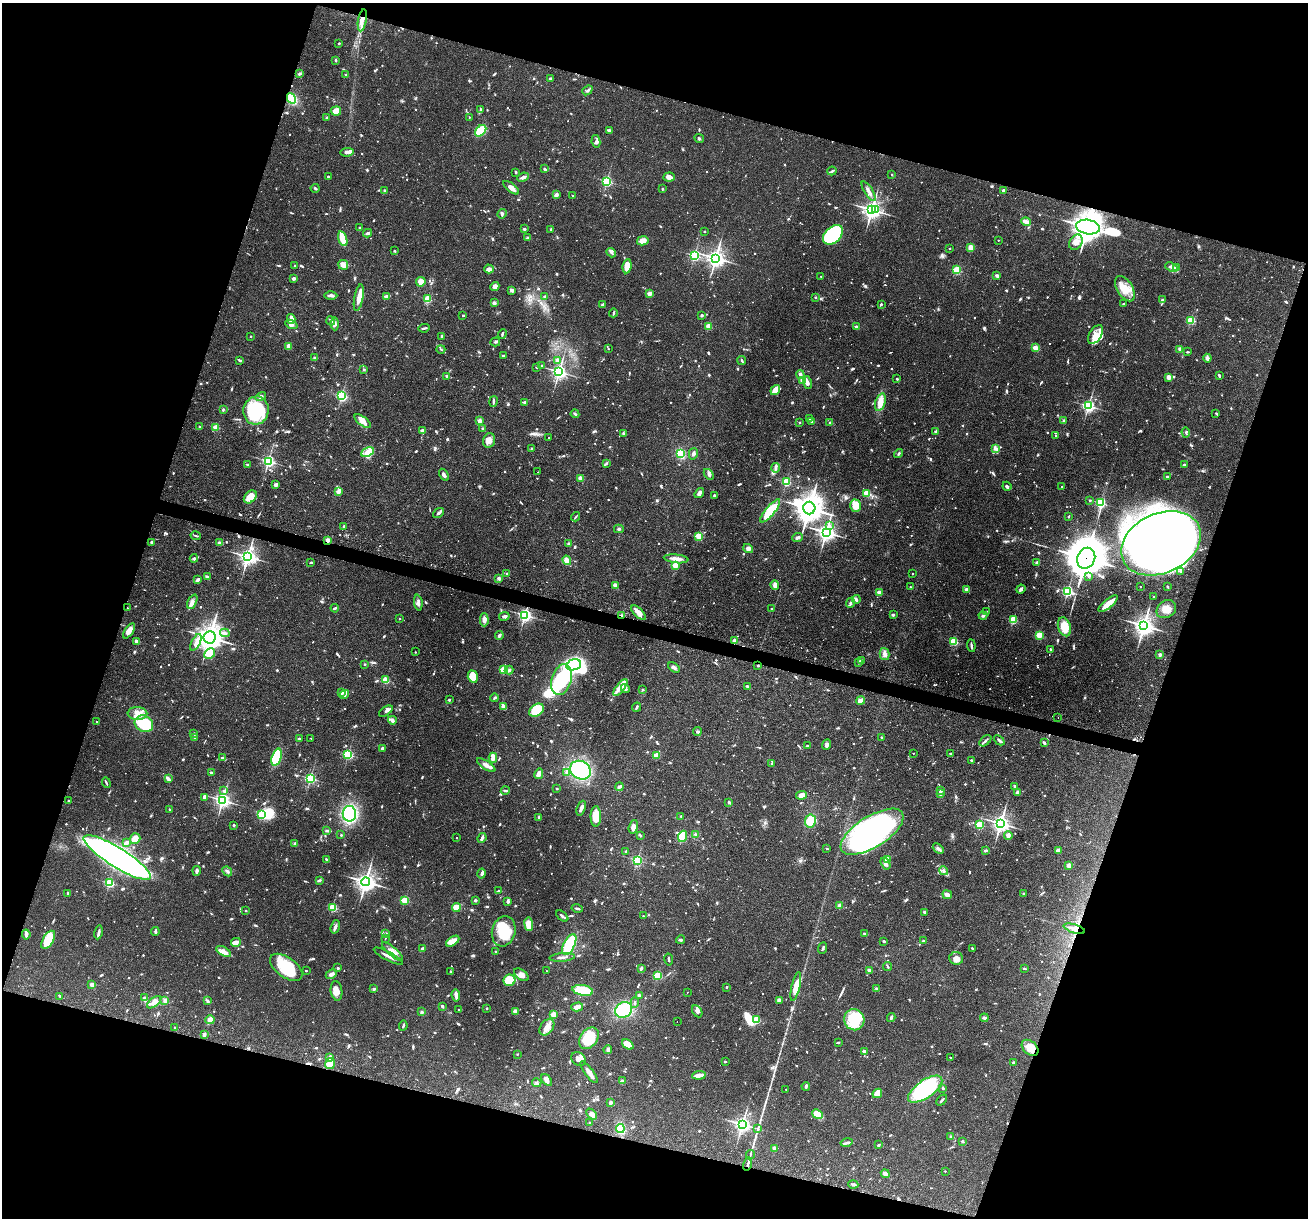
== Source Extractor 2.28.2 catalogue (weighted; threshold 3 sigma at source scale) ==
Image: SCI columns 1-5222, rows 252-5114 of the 5240 x 5301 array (HDU 1 of 3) = the unmasked area's bounding box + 8 px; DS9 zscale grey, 4 x 4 block average (1 PNG px = mean of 4 x 4 image px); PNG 1310 x 1220 px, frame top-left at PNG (2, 3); each listed source drawn as its Kron ellipse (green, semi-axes under 4 px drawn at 4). Shown black and unused: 36% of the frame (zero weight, under 3 of 4 exposures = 3% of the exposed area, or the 3 px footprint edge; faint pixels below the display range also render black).
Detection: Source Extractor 2.28.2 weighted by HDU 2 'WHT'. Background 0.0564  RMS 0.0032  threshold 0.0146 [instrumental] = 3 sigma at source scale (4.5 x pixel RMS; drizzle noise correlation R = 1.50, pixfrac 1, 0.05/0.05 arcsec/px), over >= 5 px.
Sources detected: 1602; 18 too faint to see at this stretch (4 x 4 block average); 14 inside a brighter object's white glare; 10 cosmic-ray / hot-pixel residue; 2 long thin detections or spike segments (spike, bleed or trail) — neither listed nor drawn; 39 coinciding with a brighter row at this scale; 64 inside a brighter listed object's ellipse — not listed separately; of the other 1455, all 500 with FLUX_AUTO >= 2.39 (the completeness limit of this list) listed and drawn (955 fainter detections not listed), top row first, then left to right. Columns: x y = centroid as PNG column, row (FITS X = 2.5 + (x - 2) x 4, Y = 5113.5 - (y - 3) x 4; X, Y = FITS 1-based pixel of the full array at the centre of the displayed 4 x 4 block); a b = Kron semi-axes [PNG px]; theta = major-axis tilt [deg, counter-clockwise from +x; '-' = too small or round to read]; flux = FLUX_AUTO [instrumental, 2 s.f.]
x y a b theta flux
362 20 11 2 81 11
339 43 2 2 - 4.7
336 60 3 2 - 2.5
299 74 3 2 - 4
346 75 4 2 - 2.5
551 78 4 2 - 3.8
587 90 5 2 - 4.1
291 98 5 4 - 70
481 110 3 2 - 5
336 111 5 4 - 22
469 117 2 2 - 3.6
326 118 3 2 - 2.8
609 130 3 2 - 2.6
481 131 6 4 46 67
699 138 5 2 - 2.8
596 141 6 4 -79 5.3
347 152 6 3 8 9.5
544 169 3 2 - 4
832 171 5 2 - 4.9
516 172 2 2 - 2.5
892 175 2 2 - 2.8
328 177 3 2 - 3.6
523 177 6 3 24 5.7
669 177 6 4 6 8.7
607 181 2 2 - 230
315 188 4 2 - 2.7
511 188 9 3 -39 11
662 189 2 2 - 3.2
385 190 3 2 - 3.6
1003 190 3 3 - 4.1
869 191 11 3 -58 10
556 195 3 2 - 8.2
572 196 2 2 - 2.7
876 209 3 2 - 21
872 210 4 3 - 840
502 214 5 3 - 3.7
1026 222 5 2 - 20
1088 227 12 7 -10 2800
360 228 2 2 - 8.5
524 229 3 3 - 2.7
551 229 2 2 - 4.9
705 231 2 2 - 2.6
368 233 4 2 - 4.4
833 235 11 8 43 180
527 237 3 2 - 2.6
343 239 8 3 -74 52
998 240 2 2 - 2.6
643 241 5 4 - 18
1076 242 8 6 60 16
971 247 3 3 - 17
949 248 2 2 - 4.9
394 251 2 2 - 2.5
611 253 5 2 - 4.3
694 255 2 2 - 250
716 258 3 3 - 900
343 265 5 5 - 15
295 266 2 2 - 3.9
627 266 7 4 82 21
1171 267 6 3 -22 7.4
1177 268 3 3 - 9
489 269 5 4 - 11
957 270 2 2 - 150
821 276 2 2 - 2.9
997 276 3 2 - 5.5
293 278 2 2 - 19
421 282 5 4 - 18
495 286 4 4 - 9.4
1125 289 14 7 -59 28
512 290 3 2 - 7.8
650 293 2 2 - 39
331 295 6 3 0 7
387 296 4 2 - 11
545 296 3 3 - 3.3
815 297 2 2 - 7.2
359 298 14 4 79 20
428 299 2 2 - 120
1162 300 2 2 - 6.1
494 303 2 2 - 22
603 304 3 2 - 5.8
881 304 2 2 - 2.6
1123 304 2 2 - 5.8
613 313 4 2 - 2.4
463 315 2 2 - 5.5
701 315 2 2 - 3.5
291 319 5 4 - 8.1
1191 320 2 2 - 140
331 321 4 2 - 3.5
291 324 6 4 -22 10
335 324 6 3 -87 7.1
709 326 2 2 - 64
856 326 2 2 - 7.5
424 328 5 2 - 3.3
502 334 5 2 - 3.1
1095 335 10 6 57 20
251 336 2 2 - 3.4
442 336 2 2 - 4.9
495 342 5 3 - 2.8
289 346 4 3 - 14
1035 348 2 2 - 55
441 349 4 2 - 2.4
608 349 2 2 - 2.4
1180 349 3 2 - 4.5
1187 352 3 2 - 2.4
503 356 2 2 - 12
314 358 3 2 - 2.7
1207 358 4 4 - 6.2
240 360 3 2 - 3.7
558 360 2 2 - 32
742 361 4 2 - 3
542 365 2 2 - 5.2
536 367 2 2 - 3.2
364 369 2 2 - 7.7
559 372 3 3 - 550
800 374 4 3 - 7.2
1219 375 4 2 - 3.4
447 376 2 2 - 17
1169 377 3 3 - 11
897 379 2 2 - 8.2
803 380 4 2 - 28
807 383 6 2 -76 12
775 390 5 2 - 32
342 395 2 2 - 220
261 397 5 4 - 6.5
493 401 5 2 - 3.6
525 402 3 2 - 3.2
880 402 9 5 71 21
1088 406 3 2 - 360
223 410 2 2 - 2.6
256 410 14 12 76 160
1216 413 2 2 - 4.6
575 414 4 2 - 2.5
810 419 2 2 - 6.9
363 421 9 4 -38 14
479 421 2 2 - 29
1064 421 4 3 - 2.4
799 422 2 2 - 4.6
812 422 2 2 - 8.7
830 423 2 2 - 6.2
199 427 2 2 - 5.5
216 427 2 2 - 74
483 428 2 2 - 5.7
422 431 2 2 - 27
936 432 4 2 - 3.2
1186 432 5 3 - 3.5
623 433 4 2 - 2.8
1056 436 2 2 - 2.6
549 438 2 2 - 5.2
489 440 7 5 74 14
531 448 2 2 - 3.4
996 449 3 2 - 3.5
367 452 7 4 24 19
899 453 5 2 - 2.9
681 454 4 3 - 51
693 454 6 3 77 6.9
268 461 2 2 - 410
606 463 4 2 - 2.7
248 465 2 2 - 3.9
1184 465 3 2 - 6.1
775 468 5 2 - 3.6
537 472 2 2 - 3.1
709 474 6 3 -50 5.2
444 475 6 3 -59 7
1167 476 3 2 - 2.6
580 478 2 2 - 46
786 482 2 2 - 180
276 485 3 2 - 9.3
1007 486 4 2 - 3.5
1061 487 2 2 - 2.4
338 492 2 2 - 23
699 493 5 3 - 9.1
867 493 2 2 - 93
714 495 3 2 - 3.1
250 497 7 5 47 28
1090 500 2 2 - 2.4
1100 503 2 2 - 250
855 506 6 5 - 32
809 508 6 6 - 2400
770 511 14 4 50 61
438 513 6 3 38 4.3
1068 516 3 2 - 2.5
576 517 5 2 - 2.5
344 526 2 2 - 2.7
830 526 3 2 - 2.8
619 529 5 3 - 2.9
826 532 3 3 - 880
196 536 5 2 - 2.6
699 536 2 2 - 110
797 537 5 3 - 5
328 540 2 2 - 33
152 542 2 2 - 4
220 543 2 2 - 31
1161 543 42 30 25 2500
569 544 2 2 - 19
748 549 5 4 - 6.9
248 557 4 3 - 740
194 558 4 3 - 3.3
1086 558 11 9 66 6800
676 559 12 4 -6 12
567 560 5 4 - 16
311 563 3 2 - 2.8
1037 563 2 2 - 21
675 565 2 2 - 80
1181 571 3 3 - 2.5
507 573 2 2 - 5.8
913 574 2 2 - 3.8
1088 576 2 2 - 2.9
207 577 3 2 - 6.5
499 578 3 2 - 6.8
198 580 4 2 - 6.5
615 585 3 2 - 12
775 585 5 3 - 9.8
910 587 2 2 - 2.8
1140 587 2 2 - 3.1
1167 587 3 2 - 2.5
966 589 2 2 - 17
1021 589 4 3 - 4.5
1068 591 3 2 - 340
879 593 2 2 - 53
1154 597 2 2 - 3.1
856 600 4 3 - 4
192 602 8 4 63 7.7
418 603 8 3 -84 5.9
851 603 5 3 - 3.6
1108 604 12 3 39 41
127 608 2 2 - 2.4
335 608 4 2 - 3.4
771 609 2 2 - 4.8
1166 609 10 8 35 21
986 611 2 2 - 2.8
639 613 9 4 -46 13
525 615 3 3 - 500
622 615 4 2 - 2.6
893 615 2 2 - 13
504 616 5 3 - 5.1
983 616 4 3 - 3.9
400 618 2 2 - 3.4
484 620 6 4 -89 9.9
1013 620 2 2 - 170
1144 625 4 4 - 1200
1064 627 9 6 -72 39
129 631 9 4 55 13
225 633 5 3 - 5.7
499 635 4 2 - 4.6
1039 635 2 2 - 130
210 637 6 6 - 1600
136 641 2 2 - 33
735 641 2 2 - 39
954 641 2 2 - 160
196 642 9 4 63 12
971 646 6 2 -84 4.3
1050 649 2 2 - 7
415 652 2 2 - 2.6
210 654 6 5 - 39
885 654 6 4 -75 8.4
1160 655 2 2 - 20
861 661 3 2 - 2.4
858 662 4 2 - 2.8
364 664 2 2 - 6.4
574 665 7 5 17 390
758 666 2 2 - 6
674 667 6 3 -35 5.3
503 670 2 2 - 85
509 670 4 2 - 5.3
473 676 6 5 - 31
386 680 2 2 - 120
561 680 16 9 74 150
748 686 4 2 - 4.4
620 687 10 3 53 14
625 688 4 3 - 5.3
643 690 2 2 - 8.6
342 693 3 2 - 7.2
344 694 5 2 - 4.4
495 698 4 2 - 2.6
449 700 2 2 - 7.9
860 701 4 3 - 17
503 707 4 2 - 13
636 707 5 2 - 3.4
536 710 8 5 36 46
386 711 8 3 34 7.2
137 713 10 6 -3 18
1058 718 2 2 - 3.3
392 720 4 3 - 6.5
96 722 2 2 - 3.6
144 724 9 8 - 130
697 731 4 2 - 2.6
194 734 2 2 - 3.9
882 737 2 2 - 10
195 738 3 2 - 3.1
311 738 2 2 - 2.4
299 739 2 2 - 13
999 740 6 2 -42 5.9
985 741 7 3 42 4.3
1044 743 2 2 - 6.3
827 745 5 2 - 4.4
807 746 2 2 - 2.7
382 748 3 2 - 3.2
913 753 2 2 - 2.6
950 753 2 2 - 7.5
348 754 2 2 - 260
657 755 4 3 - 13
223 757 4 2 - 2.4
276 757 9 5 72 81
493 758 5 2 - 19
972 760 2 2 - 3.2
772 763 3 2 - 2.6
486 765 10 4 -33 10
580 770 11 9 -30 140
211 773 3 2 - 3
566 773 4 3 - 3.7
539 774 5 4 - 9.6
310 778 2 2 - 260
168 779 4 2 - 8.4
106 783 5 2 - 2.5
619 787 4 2 - 5.4
1015 787 2 2 - 2.8
557 789 2 2 - 2.4
223 791 2 2 - 2.5
505 791 4 2 - 2.6
940 791 2 2 - 25
1017 792 4 3 - 2.8
940 794 3 2 - 2.6
801 795 5 3 - 17
205 797 3 3 - 10
68 800 2 2 - 2.5
223 800 3 3 - 580
729 802 2 2 - 5.8
581 808 8 3 69 7.9
169 809 2 2 - 3.9
262 814 2 2 - 110
349 814 8 7 - 210
596 816 10 5 90 35
681 816 2 2 - 3.6
539 817 3 3 - 3.7
810 821 6 5 - 39
1001 823 3 3 - 780
234 825 3 2 - 2.6
979 825 2 2 - 150
633 827 7 4 73 10
327 831 4 2 - 3
872 832 36 15 32 580
341 835 2 2 - 6.4
640 835 4 2 - 2.4
696 835 4 3 - 4.4
1008 835 4 3 - 9
682 836 6 4 69 43
456 838 2 2 - 3.4
482 838 5 3 - 4.4
135 839 5 5 - 21
126 843 3 2 - 9.8
294 843 4 3 - 3.2
827 848 2 2 - 4.2
938 849 6 3 -41 5.3
986 850 3 2 - 4.9
1058 850 4 3 - 9.7
626 851 2 2 - 3.7
117 858 39 9 -32 1300
887 859 4 3 - 14
326 860 3 2 - 3.8
637 860 2 2 - 270
885 864 6 4 -55 7.3
1069 865 3 2 - 14
197 871 5 2 - 8.2
227 871 5 2 - 4
943 871 4 3 - 4.6
482 873 5 2 - 4.5
319 880 3 2 - 3.7
366 882 4 4 - 970
109 883 2 2 - 240
499 891 3 2 - 4
68 893 3 2 - 2.5
1024 894 2 2 - 8.9
947 895 5 2 - 16
405 900 2 2 - 140
475 900 2 2 - 3.8
508 901 3 2 - 7.1
840 906 3 2 - 12
333 907 2 2 - 150
456 907 4 4 - 27
577 908 5 2 - 3.3
246 911 2 2 - 3.9
925 912 3 3 - 2.5
562 916 7 2 -39 5.4
643 916 2 2 - 2.5
529 924 7 3 -83 33
335 927 7 3 72 7.4
1074 929 11 2 -17 8.8
155 931 4 2 - 4.8
504 931 15 11 74 69
99 932 7 2 79 6.6
386 933 2 2 - 7.2
26 934 5 3 - 8
865 934 4 2 - 5.1
385 938 2 2 - 2.5
48 940 10 5 59 57
680 940 4 3 - 2.7
453 941 7 4 35 20
884 941 2 2 - 11
923 941 2 2 - 9.6
236 942 5 4 - 7.7
569 945 11 5 63 97
823 948 6 2 66 2.8
972 948 2 2 - 6.3
422 949 3 2 - 7.2
224 951 8 4 -30 12
392 952 13 3 -41 15
496 952 2 2 - 11
388 956 16 2 -28 12
562 957 13 2 5 6.4
956 958 7 6 - 12
669 960 6 2 -80 4.1
888 966 4 2 - 2.8
286 967 18 10 -36 98
338 968 2 2 - 7
641 968 3 3 - 3
1024 968 3 2 - 2.5
869 970 2 2 - 25
306 971 2 2 - 5.4
547 971 2 2 - 2.7
450 972 3 2 - 2.5
331 974 6 3 26 7.3
521 975 8 4 -38 12
657 976 2 2 - 170
509 980 6 6 - 49
92 984 2 2 - 31
726 987 2 2 - 7.6
796 987 15 4 77 30
876 988 2 2 - 8.8
374 989 4 3 - 2.9
583 990 10 5 -11 61
336 991 10 6 -83 18
687 992 2 2 - 4.9
456 995 6 2 -84 14
639 995 2 2 - 23
60 996 2 2 - 6.7
145 998 4 3 - 7.1
779 1000 3 3 - 4.9
165 1001 4 4 - 7.9
208 1001 4 3 - 2.9
154 1002 8 3 38 12
635 1003 5 2 - 3.6
442 1006 3 2 - 4.5
577 1007 6 3 16 12
487 1008 2 2 - 4.6
459 1010 2 2 - 4.2
624 1010 9 7 29 110
515 1011 3 3 - 6.3
697 1011 6 4 -60 8
422 1012 2 2 - 14
553 1015 4 3 - 14
891 1017 4 2 - 4.9
984 1018 4 2 - 6.9
210 1020 4 4 - 13
756 1020 2 2 - 130
854 1020 11 10 - 100
677 1022 2 2 - 3
403 1026 5 2 - 3.5
175 1027 2 2 - 6.7
547 1027 9 6 54 17
204 1034 4 4 - 4.3
589 1038 12 8 53 64
838 1043 3 2 - 2.9
628 1044 6 3 -37 37
1030 1048 9 6 -41 22
608 1050 4 3 - 5
864 1051 4 3 - 3.6
517 1054 2 2 - 3.3
330 1057 4 3 - 5.6
950 1057 2 2 - 3.3
578 1059 8 6 -44 11
725 1062 2 2 - 7.3
1013 1063 3 2 - 3.3
330 1064 5 5 - 25
589 1072 13 3 -54 17
699 1075 7 2 6 18
547 1080 7 4 -52 7
622 1081 3 3 - 5.2
537 1083 5 4 - 4.3
806 1086 4 2 - 3.2
943 1088 2 2 - 2.7
786 1089 2 2 - 2.9
925 1089 20 9 35 250
877 1093 5 4 - 36
942 1100 6 2 45 3.8
610 1102 3 2 - 5.9
592 1114 6 4 -48 8.2
818 1114 6 3 -39 50
589 1123 2 2 - 4.1
742 1124 3 3 - 630
620 1128 4 3 - 78
758 1129 4 2 - 2.8
951 1137 3 2 - 4.6
962 1141 2 2 - 13
847 1143 6 2 14 3.7
878 1145 3 2 - 2.8
775 1148 2 2 - 34
750 1155 5 2 - 2.6
747 1164 7 2 76 4.8
945 1171 2 2 - 2.5
885 1174 4 3 - 7.9
853 1184 5 2 - 4.1
Overlapping masked pixels (flux is a lower limit): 7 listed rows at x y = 291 98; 1088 227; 328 540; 1161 543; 1086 558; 622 615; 1074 929
Diffuse or blended objects may show on this block-average render without a row.